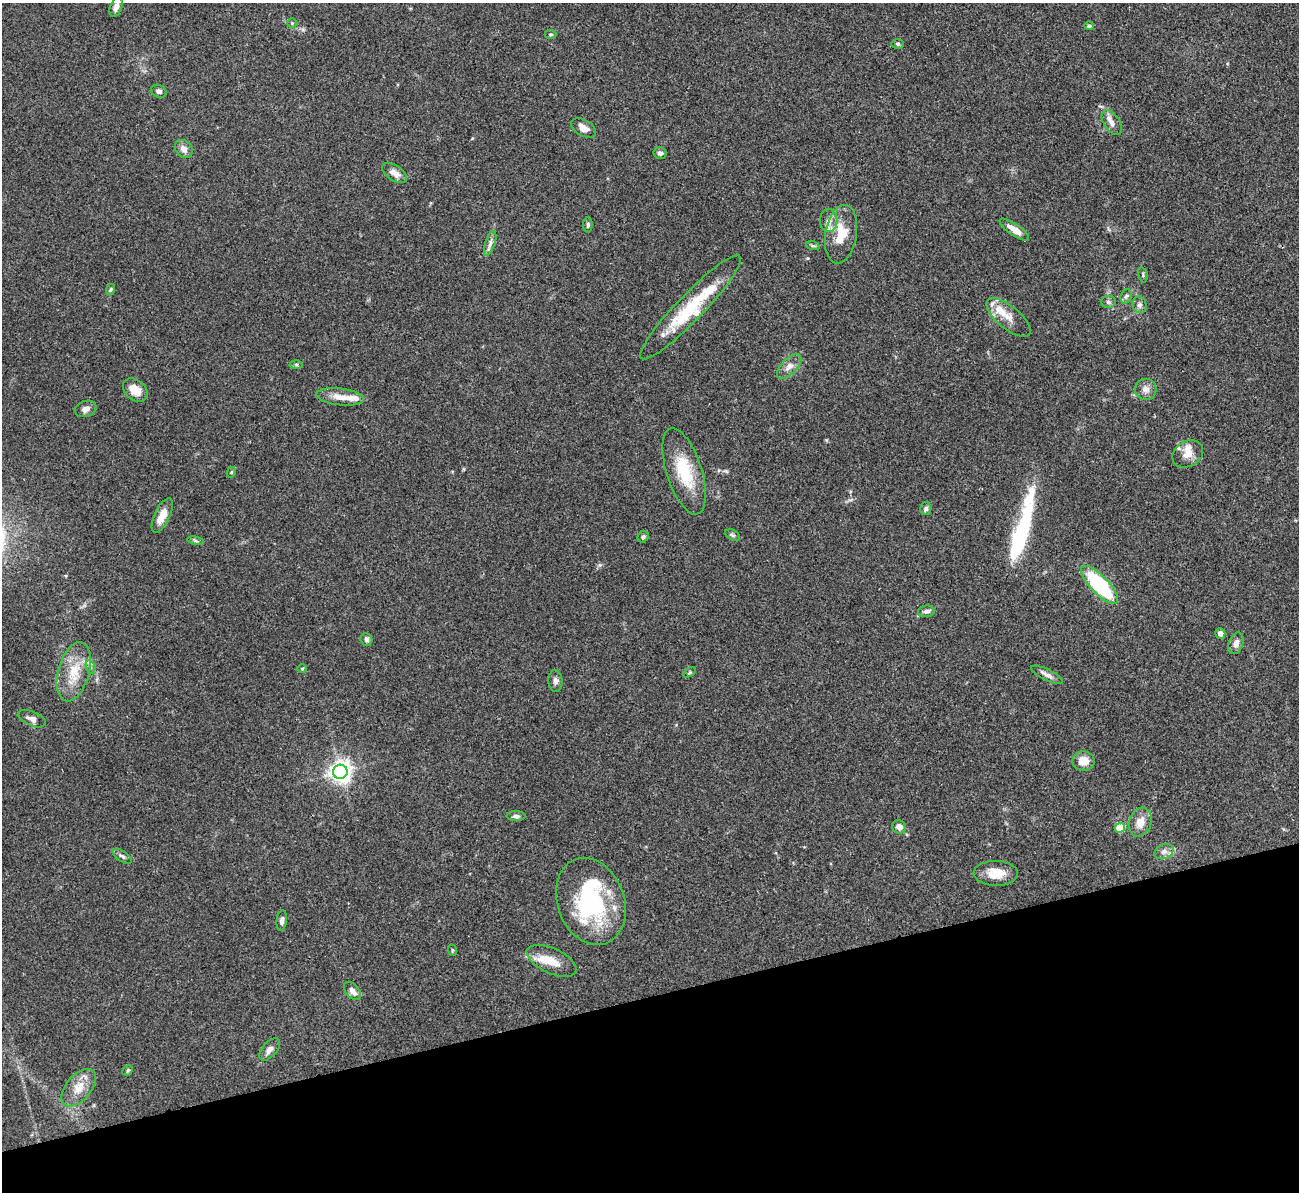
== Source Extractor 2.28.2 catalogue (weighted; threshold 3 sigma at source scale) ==
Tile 14 of 4 x 4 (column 2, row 4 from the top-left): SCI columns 1298-2594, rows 147-1336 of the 5190 x 5175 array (HDU 1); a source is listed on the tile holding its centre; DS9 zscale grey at full resolution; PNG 1301 x 1194 px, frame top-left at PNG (2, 3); each listed source drawn as its Kron ellipse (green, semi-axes under 4 px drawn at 4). Shown black and unused: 16% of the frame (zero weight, under 3 of 4 exposures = <1% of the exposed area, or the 3 px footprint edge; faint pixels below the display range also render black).
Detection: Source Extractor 2.28.2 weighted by HDU 2 'WHT'; one run over the whole footprint, this tile lists its part. Background 0.0751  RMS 0.0058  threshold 0.026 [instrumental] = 3 sigma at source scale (4.5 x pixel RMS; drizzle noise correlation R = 1.50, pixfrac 1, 0.05/0.05 arcsec/px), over >= 5 px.
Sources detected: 84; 3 inside a brighter object's white glare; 1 long thin detection or spike segment (spike, bleed or trail) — neither listed nor drawn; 13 inside a brighter listed object's ellipse — not listed separately; the other 67 listed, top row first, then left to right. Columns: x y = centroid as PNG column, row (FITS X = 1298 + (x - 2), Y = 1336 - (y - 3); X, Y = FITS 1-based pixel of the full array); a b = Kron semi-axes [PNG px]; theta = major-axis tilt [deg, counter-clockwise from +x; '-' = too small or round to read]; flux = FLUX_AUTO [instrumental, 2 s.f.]
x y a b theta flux
116 7 10 6 70 2.9
292 23 5 4 - 0.66
1089 26 4 4 - 0.98
551 34 6 4 0 0.82
898 44 6 5 - 0.95
159 91 8 6 -22 1.8
1112 123 14 8 -57 3.2
584 128 14 8 -30 4.4
184 149 10 8 -47 3.6
660 153 6 5 - 1.6
394 173 14 7 -33 4.4
829 220 11 8 -90 3.8
588 225 7 4 90 1.1
1014 230 17 5 -34 6.2
841 234 29 15 80 16
490 243 13 5 71 2.4
813 246 7 4 -18 1
1143 275 8 5 -75 0.95
110 289 6 4 71 0.82
1126 296 7 5 70 1.3
1108 302 8 6 -1 1.3
1139 305 8 7 - 1.9
691 307 71 13 46 35
1008 317 27 11 -39 7.6
296 364 6 4 -1 0.93
789 367 15 7 45 4.1
1146 389 10 10 - 3.5
135 390 14 10 -39 8.2
340 397 24 8 -6 7
86 409 11 8 21 2.9
1188 454 16 12 32 5.8
684 471 45 17 -72 25
231 472 5 4 - 0.65
926 509 6 5 - 1.3
162 515 19 7 65 6.5
732 535 8 5 -27 1.1
643 537 6 5 - 1.1
195 541 8 4 -10 1.1
1100 585 25 9 -46 55
926 611 8 5 5 2.2
1220 633 5 5 - 2.8
366 639 6 6 - 1.4
1236 643 11 7 69 3.5
90 667 7 4 -72 1.4
302 669 5 3 - 0.52
74 672 30 15 74 16
690 672 7 4 31 0.83
1047 675 17 5 -26 3.1
555 681 11 7 -87 2.2
32 719 15 7 -22 3.1
1083 761 11 9 0 6.9
340 772 7 7 - 380
516 816 9 4 -1 1.4
1140 822 15 11 70 6.6
899 827 7 6 - 3.6
1120 828 5 5 - 18
1164 852 10 7 25 2.7
122 856 11 5 -34 1.6
996 873 22 12 -1 10
591 901 45 33 -70 58
282 920 10 5 85 2.1
452 950 6 3 -72 0.62
552 961 27 12 -25 9.6
352 991 10 6 -49 3.4
270 1049 13 7 50 3.3
128 1070 6 4 44 0.85
79 1088 22 12 49 9.2